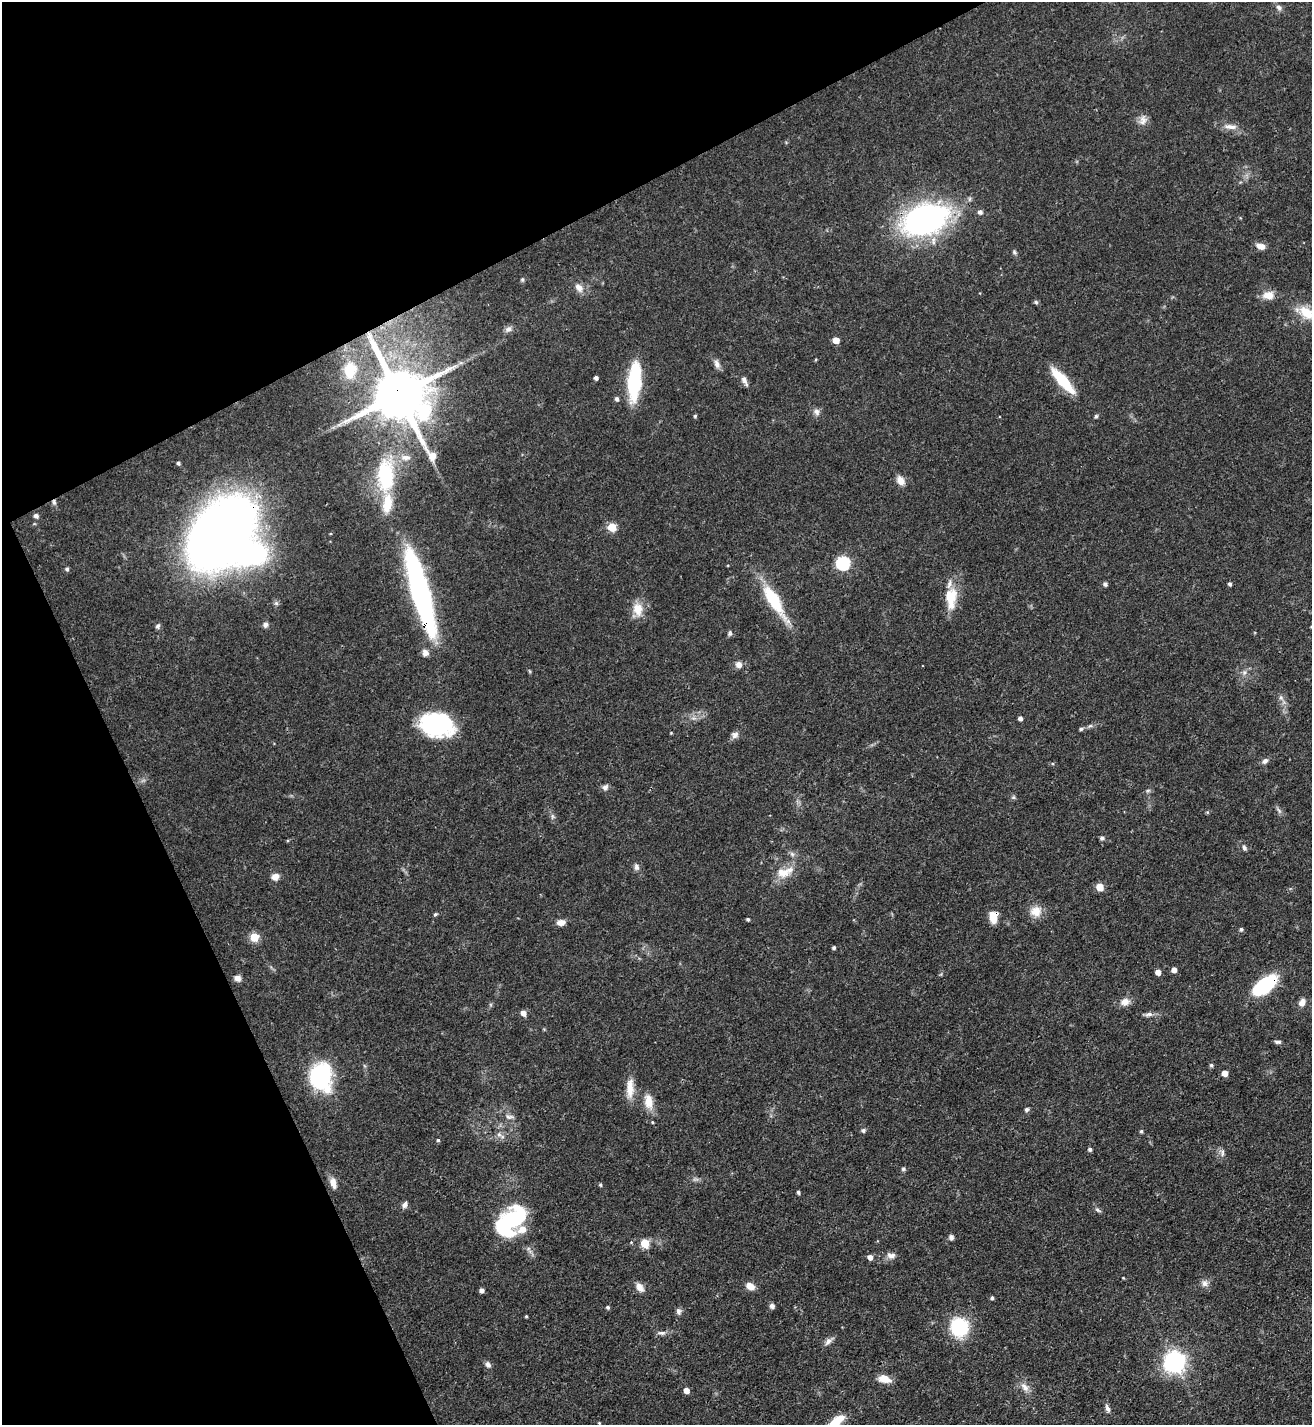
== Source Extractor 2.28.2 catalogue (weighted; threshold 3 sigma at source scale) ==
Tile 5 of 4 x 4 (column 1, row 2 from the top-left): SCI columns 157-1466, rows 2849-4271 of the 5686 x 5696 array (HDU 1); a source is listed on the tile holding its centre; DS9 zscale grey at full resolution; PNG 1314 x 1427 px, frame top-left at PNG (2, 2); no overlay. Shown black and unused: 25% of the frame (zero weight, under 3 of 4 exposures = <1% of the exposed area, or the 3 px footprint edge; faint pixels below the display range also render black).
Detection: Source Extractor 2.28.2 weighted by HDU 2 'WHT'; one run over the whole footprint, this tile lists its part. Background 0.0597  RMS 0.0039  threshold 0.0174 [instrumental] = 3 sigma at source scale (4.5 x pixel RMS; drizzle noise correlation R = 1.50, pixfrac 1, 0.05/0.05 arcsec/px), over >= 5 px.
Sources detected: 135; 3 inside a brighter object's white glare — not listed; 4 inside a brighter listed object's ellipse — not listed separately; the other 128 listed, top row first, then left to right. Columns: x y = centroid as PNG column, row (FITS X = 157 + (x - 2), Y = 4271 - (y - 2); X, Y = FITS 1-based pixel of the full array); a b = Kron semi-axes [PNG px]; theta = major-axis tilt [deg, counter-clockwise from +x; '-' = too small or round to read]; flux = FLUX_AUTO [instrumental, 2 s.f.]
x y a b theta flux
1279 8 9 7 -36 1.4
1143 120 15 9 73 2.6
1231 127 19 7 -5 2.9
980 212 5 5 - 1.4
924 220 38 25 19 120
1260 246 10 7 -16 2.7
1014 252 6 5 - 0.65
522 280 6 5 - 0.62
579 288 14 9 -49 2.9
1268 295 15 10 1 4
1036 302 6 5 - 0.72
1307 313 23 12 -38 8.4
508 329 10 7 34 1.6
836 340 5 4 - 5.4
717 364 12 7 -69 1.8
350 370 14 11 86 11
596 378 4 4 - 1.3
744 380 14 5 -64 1.6
1063 380 32 9 -49 15
634 382 34 11 86 31
399 394 18 14 -56 2800
617 399 5 4 - 1
816 412 10 8 -53 1.7
695 416 4 4 - 0.55
1096 416 6 4 73 0.63
406 457 15 8 0 3.3
178 463 4 4 - 0.8
385 475 37 19 -90 32
900 480 12 8 -53 2.9
54 502 7 5 -88 0.91
36 516 5 4 - 1.4
612 527 5 5 - 13
220 533 53 36 52 430
843 563 6 6 - 58
67 569 5 5 - 0.84
1105 584 5 5 - 0.95
1230 584 4 4 - 0.93
420 595 86 20 -72 82
951 598 29 15 88 9.4
774 601 44 13 -58 19
637 609 18 12 -77 5.7
265 625 7 6 - 1.4
158 626 7 5 61 0.89
730 633 7 5 79 0.75
739 664 7 7 - 2.2
1244 672 8 6 70 1.3
1281 697 8 5 -63 1.3
1020 718 4 4 - 1.4
437 725 33 23 -11 42
1090 726 7 4 18 0.75
1081 729 6 4 15 0.71
671 733 4 3 - 0.32
735 735 9 8 - 1.7
1265 761 8 6 40 1.4
605 787 8 7 - 1.4
1013 797 6 4 -18 0.56
1279 810 9 4 -59 0.98
1207 812 5 5 - 0.46
552 816 7 4 -71 0.77
1102 838 6 6 - 0.84
1244 848 7 5 -69 1
792 854 8 5 -45 0.99
636 867 8 6 -80 1.3
783 873 20 14 7 6.4
275 876 8 7 - 2.7
1100 887 5 5 - 8.2
1036 911 16 14 15 4.8
435 914 5 4 - 0.53
993 917 11 8 -90 6.5
748 919 4 4 - 0.7
561 922 9 6 11 2.8
1241 929 5 4 - 0.79
254 937 5 5 - 14
834 948 4 4 - 0.71
1174 970 5 4 - 2.3
1158 972 4 4 - 3.1
238 978 9 8 - 1.7
1264 986 28 14 37 25
1125 1002 13 10 15 3
1302 1002 9 7 58 2.6
523 1013 5 5 - 2.6
1149 1014 11 6 13 1.4
1278 1042 8 4 -5 0.95
1211 1065 5 4 - 0.73
1225 1073 5 4 - 4.1
320 1076 20 16 -83 52
630 1088 29 9 87 5.5
649 1101 20 11 -83 5.3
1026 1109 6 4 44 0.87
509 1117 13 6 -7 1.5
863 1130 5 5 - 1
1141 1131 5 4 - 0.66
499 1134 7 6 - 1.2
438 1140 4 4 - 0.59
1090 1149 4 4 - 0.95
1222 1153 10 4 79 0.95
903 1169 5 5 - 0.64
333 1183 14 7 -73 3.2
600 1185 5 4 - 0.47
798 1192 4 3 - 0.85
404 1205 9 6 64 1.3
1098 1210 9 5 -26 0.83
513 1219 27 20 35 36
951 1237 6 5 - 1.2
645 1243 5 5 - 14
891 1255 12 7 1 2
870 1257 5 5 - 2.1
1123 1278 4 3 - 0.29
1204 1283 9 9 - 1.8
750 1286 10 7 -30 3.1
640 1287 13 8 -57 2.5
481 1290 4 4 - 1.5
992 1298 4 4 - 0.79
772 1306 6 6 - 1.3
608 1307 4 4 - 0.82
678 1311 9 6 -88 1.3
526 1316 3 3 - 0.42
959 1327 17 16 - 25
662 1333 10 5 -5 1.3
828 1341 11 7 54 1.8
1174 1361 9 7 -71 240
488 1365 8 6 -57 1.4
884 1379 13 8 -14 4.7
1025 1387 14 8 -54 2.9
686 1390 5 4 - 3.3
1107 1408 11 5 -66 1.4
599 1423 5 3 - 0.37
835 1423 23 8 44 11
Overlapping masked pixels (flux is a lower limit): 7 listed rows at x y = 924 220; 399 394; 54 502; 220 533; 420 595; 993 917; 1264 986
Isophote crosses this tile's border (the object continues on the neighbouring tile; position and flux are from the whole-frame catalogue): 2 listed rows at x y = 1307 313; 835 1423